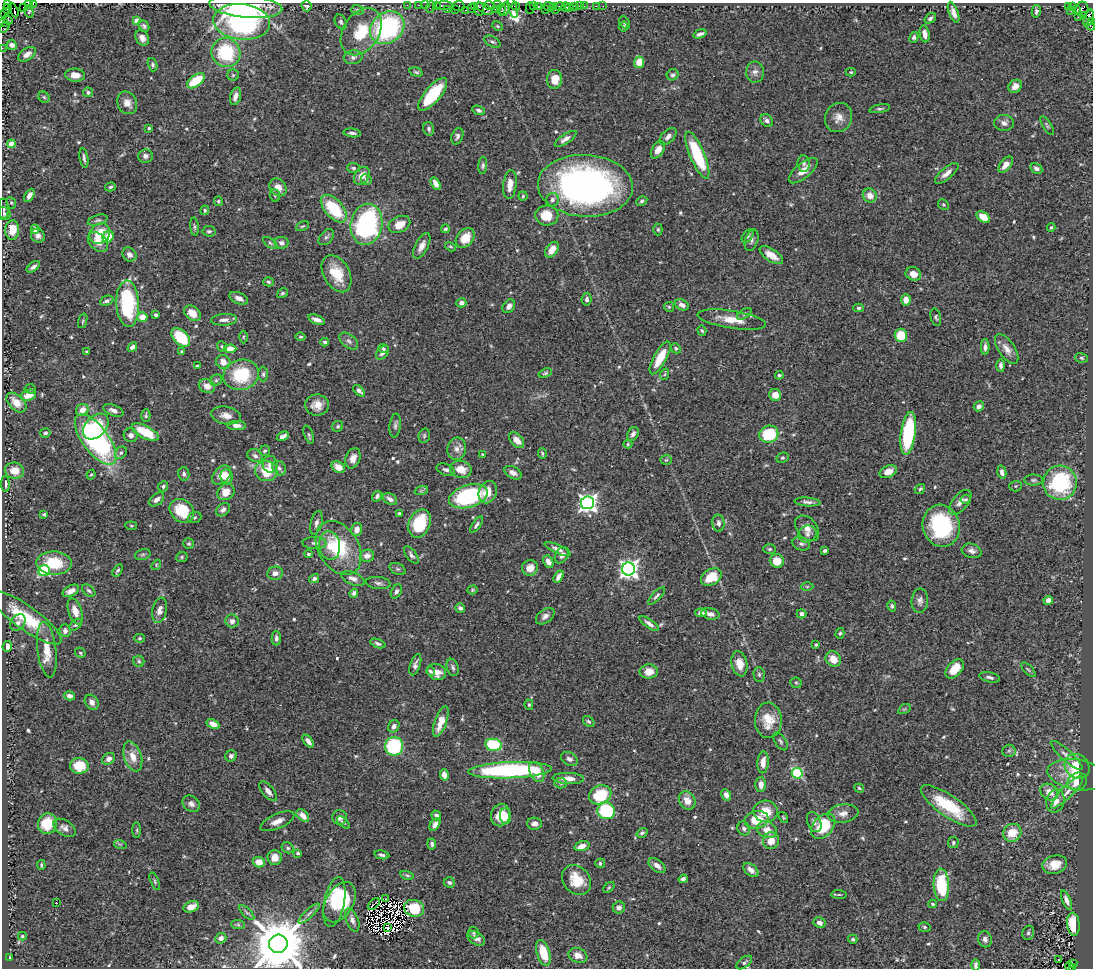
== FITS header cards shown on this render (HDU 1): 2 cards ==
NAXIS1  =                 1091
NAXIS2  =                  966

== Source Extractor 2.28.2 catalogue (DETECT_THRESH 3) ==
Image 1091 x 966 px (HDU 1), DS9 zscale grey, 1 PNG px = 1 image px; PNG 1095 x 970 px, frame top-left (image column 1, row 966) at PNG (2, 3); each listed source drawn as its Kron ellipse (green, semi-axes under 4 px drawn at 4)
Background 0.688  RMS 0.024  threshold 0.0731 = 3 sigma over >= 5 px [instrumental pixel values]
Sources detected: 599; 6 with non-positive FLUX_AUTO (blend fragments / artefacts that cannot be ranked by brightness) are neither listed nor drawn; of the other 593, the 500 brightest by FLUX_AUTO listed and drawn (93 fainter detections omitted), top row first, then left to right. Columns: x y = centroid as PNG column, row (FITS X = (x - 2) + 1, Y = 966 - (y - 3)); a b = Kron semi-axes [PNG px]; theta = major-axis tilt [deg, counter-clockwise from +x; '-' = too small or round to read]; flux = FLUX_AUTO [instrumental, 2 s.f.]
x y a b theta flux
28 3 4 2 - 46
7 4 3 2 - 160
33 4 4 2 - 68
407 5 2 2 - 23
419 5 3 2 - 58
425 5 3 2 - 29
436 5 3 2 - 68
444 5 9 3 1 160
497 5 4 2 - 170
246 6 36 11 -5 150
306 6 5 5 - 5.2
459 6 6 5 - 97
474 6 4 3 - 63
489 6 6 4 -14 190
516 6 4 3 - 100
533 6 3 2 - 75
538 6 3 2 - 59
554 6 2 2 - 42
560 6 5 3 - 80
574 6 3 3 - 110
579 6 2 2 - 17
584 6 2 2 - 11
596 6 2 2 - 8.6
603 6 2 2 - 8.8
1068 6 3 2 - 66
23 7 3 2 - 33
430 7 6 2 72 110
549 7 6 4 -22 160
566 7 5 3 - 30
1072 7 3 3 - 33
471 8 4 3 - 63
512 8 11 3 -73 180
530 8 5 2 - 89
569 8 3 2 - 16
7 9 5 3 - 220
479 9 7 5 90 360
484 9 9 4 -30 320
496 9 3 2 - 63
505 9 7 4 69 170
545 9 3 2 - 71
1082 9 7 6 - 300
14 10 8 3 -64 190
358 10 6 5 - 3.2
447 10 3 2 - 52
455 10 3 3 - 82
466 10 3 3 - 100
501 10 6 3 83 310
555 10 2 2 - 320
1077 10 4 3 - 260
29 11 7 3 -74 3.7
1036 11 6 4 78 4.6
1071 11 2 2 - 17
954 12 11 4 -70 10
5 14 3 2 - 46
1084 16 3 2 - 130
1078 17 2 2 - 10
930 18 6 4 35 4.8
1089 18 9 4 71 600
7 20 6 3 -28 680
137 21 4 4 - 22
3 22 4 3 - 100
242 22 28 18 -6 360
341 22 8 5 -63 4.1
1092 22 4 2 - 59
625 23 7 4 -54 2.9
144 26 6 5 - 3.4
498 26 5 4 - 2.2
623 26 5 4 - 3
1090 26 5 3 - 82
4 27 7 3 50 24
387 28 18 15 37 240
361 32 26 17 56 58
700 34 7 3 19 5.2
925 34 8 4 -79 9
914 37 5 4 - 3.5
142 38 8 6 -56 9.4
492 42 9 5 -28 3.8
12 45 5 4 - 7.7
2 48 2 2 - 20
226 53 15 14 - 100
27 54 10 6 33 11
353 57 9 7 11 6.8
639 62 6 5 - 27
152 65 7 4 -74 3.2
416 72 7 4 -16 2.6
755 72 10 9 - 8.2
851 72 5 4 - 2.2
75 75 10 6 -3 16
233 75 6 6 - 3
673 75 6 5 - 3.9
555 79 9 7 85 24
196 81 10 5 38 56
1015 86 7 6 - 13
88 92 5 5 - 4.1
433 94 20 8 50 87
235 96 9 5 75 8.7
44 97 6 5 - 2.7
127 103 12 9 -63 14
880 109 10 4 10 3.6
479 110 7 4 -22 4.1
838 118 15 13 67 15
767 120 7 5 -45 5.4
1004 123 10 8 -1 8
1047 126 11 3 -59 2.8
149 128 3 3 - 2.4
429 129 7 5 -75 3.8
352 133 9 4 -7 4.9
457 136 9 5 70 5.3
668 136 10 6 45 6.7
566 139 13 5 33 8.8
11 144 4 4 - 38
658 150 9 6 58 14
697 155 25 7 -67 99
145 156 7 7 - 6.2
84 158 10 3 -81 3.8
804 163 8 6 -84 5.2
1006 164 9 5 50 14
483 165 8 4 86 3.4
353 168 6 5 - 3.1
1036 168 6 5 - 6.6
803 171 18 7 39 19
947 173 14 5 40 10
362 176 10 7 55 17
366 179 6 5 - 3.4
435 183 7 4 -60 9.6
510 184 14 6 83 17
585 186 47 31 -3 620
110 187 5 4 - 3.1
278 187 9 8 - 14
29 195 7 4 61 7.7
275 195 6 5 - 2.6
870 195 7 6 - 14
523 196 4 4 - 2.2
552 200 7 6 - 5.4
218 201 5 4 - 2.2
642 201 6 4 29 3.3
11 203 6 4 -66 2.4
943 205 6 5 - 2.4
3 209 10 5 -88 4.5
334 209 17 9 -48 93
205 210 5 4 - 2.8
4 214 7 6 - 4
547 216 11 10 - 34
983 217 7 5 -35 30
98 220 10 5 16 4
366 224 20 16 79 280
399 224 11 8 25 22
302 226 7 3 26 2.2
195 227 9 4 -85 3.1
1051 227 4 4 - 3
35 229 4 4 - 9.6
445 229 4 3 - 3.2
12 230 9 7 82 32
658 230 6 4 90 2.3
209 231 6 5 - 4.3
100 234 11 9 42 40
38 236 7 6 - 6.8
748 236 8 4 53 3.5
108 237 6 5 - 30
326 237 9 6 47 4.4
465 238 11 8 48 28
752 240 11 6 71 5.5
98 242 11 8 -42 16
270 243 8 4 -36 3.2
281 243 7 6 - 7.4
422 246 14 6 62 11
450 247 6 4 -31 2.3
552 250 9 5 53 18
129 255 7 6 - 6.9
771 255 13 6 -34 18
33 267 8 3 38 5.3
337 274 20 13 -61 42
913 274 8 6 -29 13
268 282 5 4 - 2.9
283 293 5 4 - 2.7
239 298 10 5 -24 9.5
587 299 6 5 - 4.2
906 300 6 5 - 14
107 301 7 4 25 3.8
461 303 5 4 - 6.9
128 304 23 11 -87 140
682 305 7 5 -26 8.8
509 306 7 5 52 8.1
669 307 5 5 - 2.3
859 308 5 4 - 3.5
192 313 9 6 -41 23
744 314 8 4 36 2.8
156 315 4 3 - 4.9
142 317 5 5 - 24
936 317 9 5 -76 2.9
224 320 13 5 3 8.8
316 320 9 4 -20 9.7
732 320 34 8 -9 31
83 321 7 3 72 2.2
702 331 5 4 - 2.4
901 335 7 6 - 44
181 337 11 7 -45 74
243 337 6 4 90 2.3
301 337 5 3 - 2.8
349 341 11 6 -39 6.2
325 342 4 4 - 3.5
222 346 6 4 -50 3.3
132 347 5 4 - 8.3
985 347 8 4 90 6
383 348 5 3 - 3.5
676 348 5 4 - 2.7
230 349 6 4 4 20
1007 349 17 8 -56 13
182 351 3 3 - 2.1
86 352 4 4 - 2.2
383 353 8 5 52 6.9
660 358 18 6 61 35
1082 358 6 4 -17 2.7
223 362 7 6 - 14
1001 365 6 3 -89 4.8
197 366 4 3 - 3.3
545 373 7 4 20 2.6
263 374 7 5 -89 3.9
665 374 6 4 71 2.2
241 375 18 15 14 86
779 375 4 3 - 2.8
216 380 6 5 - 3.1
207 386 8 6 -26 13
30 389 5 4 - 2.7
359 391 7 4 -45 6.8
29 395 8 5 19 24
775 395 6 6 - 16
16 402 12 7 -43 24
317 405 12 10 -2 17
979 406 5 4 - 7.9
82 410 6 5 - 15
113 410 10 5 -21 8.1
226 415 15 8 -10 13
146 416 6 4 -89 2.5
237 425 9 4 -2 8.2
96 426 15 10 46 42
338 426 6 5 - 2.6
395 426 12 5 83 5.1
145 432 15 6 -27 57
45 433 5 4 - 3.3
908 433 22 7 82 130
633 434 7 5 60 5.9
769 434 10 8 21 75
131 435 7 7 - 8
309 435 9 4 -70 3.4
283 436 6 4 28 8.9
424 436 7 5 76 2.9
96 440 30 13 -53 360
517 440 9 5 -48 14
628 444 4 4 - 2.1
457 449 11 9 81 11
264 451 6 5 - 2.6
121 453 7 5 48 4
542 453 5 3 - 2.3
483 455 4 4 - 2.5
255 456 8 6 -25 5.8
353 458 10 7 70 12
782 458 6 5 - 2.7
666 460 5 5 - 2.5
270 464 8 7 - 10
338 467 7 5 -31 17
279 468 8 6 -53 5.8
461 469 11 8 -12 24
446 470 9 5 -19 5.3
14 471 9 8 - 23
266 471 11 10 - 45
888 472 9 6 23 15
1002 472 7 4 -76 6.4
513 473 9 6 -30 8.1
184 474 7 5 -78 4.2
91 475 5 4 - 2.1
221 475 11 7 44 17
227 477 7 6 - 17
1033 480 9 5 0 3.5
1060 483 17 17 - 140
5 484 8 4 -88 5.1
163 486 5 4 - 3.3
1015 486 6 5 - 2.4
920 489 6 4 38 3.2
421 491 7 4 19 2.5
226 492 9 7 39 21
488 492 11 9 67 21
377 496 5 4 - 4.5
468 496 20 11 17 170
157 499 9 5 41 7.7
390 499 7 5 -29 8.1
966 499 5 4 - 3.6
807 502 13 4 -4 6.2
960 502 15 7 50 10
588 503 6 6 - 850
223 510 8 5 40 7
182 511 13 11 -40 54
399 513 3 3 - 3.9
44 514 4 3 - 2.5
195 517 7 5 19 2.6
316 523 12 5 76 6.7
419 523 15 10 67 73
718 523 8 6 -85 7.2
476 525 9 4 55 4.3
131 526 6 4 -7 2.2
941 526 21 18 -74 160
807 528 14 10 -50 15
357 529 6 5 - 14
807 534 9 8 - 9.4
315 543 12 6 -1 6.6
189 544 5 5 - 2.7
801 544 9 6 -18 5.9
330 546 14 10 -82 23
338 548 29 20 -59 94
558 549 14 4 -24 7.9
770 549 6 5 - 3
825 551 4 3 - 3.7
972 551 10 7 -16 7.8
143 554 8 5 17 2.9
308 554 4 3 - 2.2
411 555 10 5 -53 4.8
562 555 9 6 55 7.3
367 556 7 6 - 11
182 557 6 4 24 2.5
777 561 7 7 - 32
548 562 6 4 -63 11
54 563 18 11 -1 63
156 565 5 4 - 2.1
530 568 8 7 - 15
398 569 8 5 -26 3.6
628 569 6 6 - 900
118 570 7 4 60 3.2
44 571 6 5 - 140
275 573 8 6 8 9.6
559 577 7 4 57 11
711 577 11 7 31 42
314 579 5 4 - 5.6
353 579 12 6 -24 9.1
378 583 12 6 -6 5.9
807 587 6 4 -1 2.3
472 590 5 4 - 2.2
71 591 9 5 28 13
89 591 8 5 -39 3.5
396 591 7 5 63 5.2
354 593 5 4 - 5.3
657 596 11 4 46 4
1048 600 5 4 - 9.1
920 601 12 8 86 8
892 606 5 4 - 2.7
460 608 5 4 - 5.8
160 610 13 7 78 10
75 611 13 6 -71 19
701 613 6 4 5 8.5
710 614 9 5 -12 8.1
802 614 5 4 - 6.2
545 616 10 6 37 6.9
26 618 42 12 -36 78
232 621 7 6 - 6.4
18 622 9 6 53 6.2
649 624 11 4 -36 6.4
76 625 7 4 42 3.5
65 631 6 5 - 7.7
840 633 5 4 - 2.6
140 638 5 4 - 2.4
276 638 7 4 -88 4.7
378 643 8 4 -20 4
816 645 3 3 - 2.2
7 646 5 5 - 11
47 650 28 9 -83 30
80 653 6 4 -47 2.5
833 659 8 7 - 20
139 661 5 5 - 2.9
739 664 13 8 -78 20
415 665 11 5 71 6.3
453 667 9 5 -73 4.3
955 669 11 7 49 29
1028 670 9 3 -45 2.7
430 671 5 3 - 3.5
436 672 10 8 -18 19
649 672 9 7 3 18
759 675 7 5 -88 3.9
990 677 10 5 -12 5.6
796 683 6 5 - 2.6
70 696 5 4 - 6.8
92 702 8 6 -53 9
529 705 5 4 - 2.5
904 709 7 4 32 2.5
768 720 18 13 -89 33
589 721 6 5 - 3.3
441 722 16 6 71 27
213 724 7 4 -27 16
394 726 6 5 - 6
308 741 7 4 -53 7.1
780 741 10 5 -58 4
494 745 8 6 -11 100
394 746 9 9 - 130
1009 751 6 6 - 3.3
1067 755 21 5 -42 10
133 756 15 8 -72 21
231 756 6 5 - 4.6
109 759 7 5 32 7.1
569 759 9 6 -29 6.6
763 762 11 5 85 17
79 766 9 8 - 32
1077 766 13 11 -44 29
510 770 41 8 2 290
537 772 11 7 -65 25
797 773 5 5 - 130
444 775 5 4 - 13
1077 775 30 15 -9 47
568 778 16 5 -2 12
1077 782 10 8 29 20
561 783 6 5 - 3.6
761 785 7 5 89 11
859 788 5 4 - 2.4
268 791 12 5 -51 9.1
1049 792 10 7 -40 16
1067 792 22 6 45 13
600 795 11 9 25 82
726 795 6 4 -62 9.3
687 801 9 8 - 16
1055 801 12 9 73 14
191 804 9 7 -41 7
949 806 33 10 -35 81
606 811 9 8 - 110
766 811 12 11 - 30
843 813 15 9 9 13
303 815 7 5 -45 13
436 815 5 4 - 5.3
501 815 11 9 70 29
506 816 8 5 -87 8.8
340 817 7 7 - 7.7
783 817 6 3 -54 2.1
757 820 12 9 10 37
277 821 18 7 24 13
343 822 8 3 -43 2.9
814 822 10 6 -66 6
47 824 10 9 - 41
435 824 7 4 55 9.1
535 824 7 6 - 7.1
823 826 14 10 48 71
64 828 12 7 -32 7.9
744 828 7 6 - 5.4
137 830 8 3 -90 2.3
767 830 10 8 -26 18
642 833 6 4 34 3.5
1012 833 9 8 - 32
771 841 8 7 - 21
953 842 5 5 - 2.6
120 844 6 4 -18 2.3
432 844 5 4 - 4.2
582 846 8 4 15 13
288 848 6 5 - 3.5
298 853 4 3 - 2.7
382 855 7 3 -12 4.2
275 858 7 7 - 17
259 862 6 5 - 16
600 863 5 4 - 3.8
41 865 5 3 - 2.1
1055 865 12 9 16 23
657 866 9 5 -39 8.5
751 870 9 5 -40 12
407 875 7 4 -15 2.7
683 879 4 4 - 4.1
577 880 16 13 -50 39
155 881 9 4 -67 3
449 882 6 5 - 4.1
941 885 16 7 -87 98
609 887 6 4 42 2.3
839 894 7 3 -4 2.2
386 899 2 2 - 3.1
1066 900 10 4 -68 7.4
334 902 25 10 78 75
340 902 22 13 59 110
56 903 3 2 - 2.9
374 904 7 2 45 8.8
933 904 4 3 - 2.2
191 907 8 5 21 13
619 907 6 6 - 6.1
414 908 10 8 -15 42
247 912 10 3 -45 3.2
309 914 14 3 43 5
352 920 12 6 -68 7.7
819 923 6 5 - 8.3
1073 924 11 6 -84 49
238 925 7 4 -3 2.3
924 927 6 5 - 3
387 928 3 2 - 2.2
474 933 6 5 - 2.3
1028 933 7 5 75 3.4
22 936 4 4 - 2.3
221 938 6 5 - 5.6
476 938 10 6 -33 7.9
853 939 5 4 - 3.5
985 939 8 6 -69 6.4
278 944 9 9 - 13000
543 953 13 6 -73 38
578 955 10 7 -21 15
10 958 3 3 - 2.2
1059 960 3 2 - 2.9
744 962 9 5 38 4.2
1073 963 3 3 - 77
975 965 6 3 89 4.7
1070 967 5 3 - 77
1073 968 3 2 - 110
At the frame edge (FLAGS 8, measured only in part): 12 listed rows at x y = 28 3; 7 4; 33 4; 246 6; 3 22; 1092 22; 1090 26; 2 48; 278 944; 975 965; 1070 967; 1073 968
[93 fainter detections neither listed nor drawn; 6 non-positive-flux detections neither listed nor drawn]